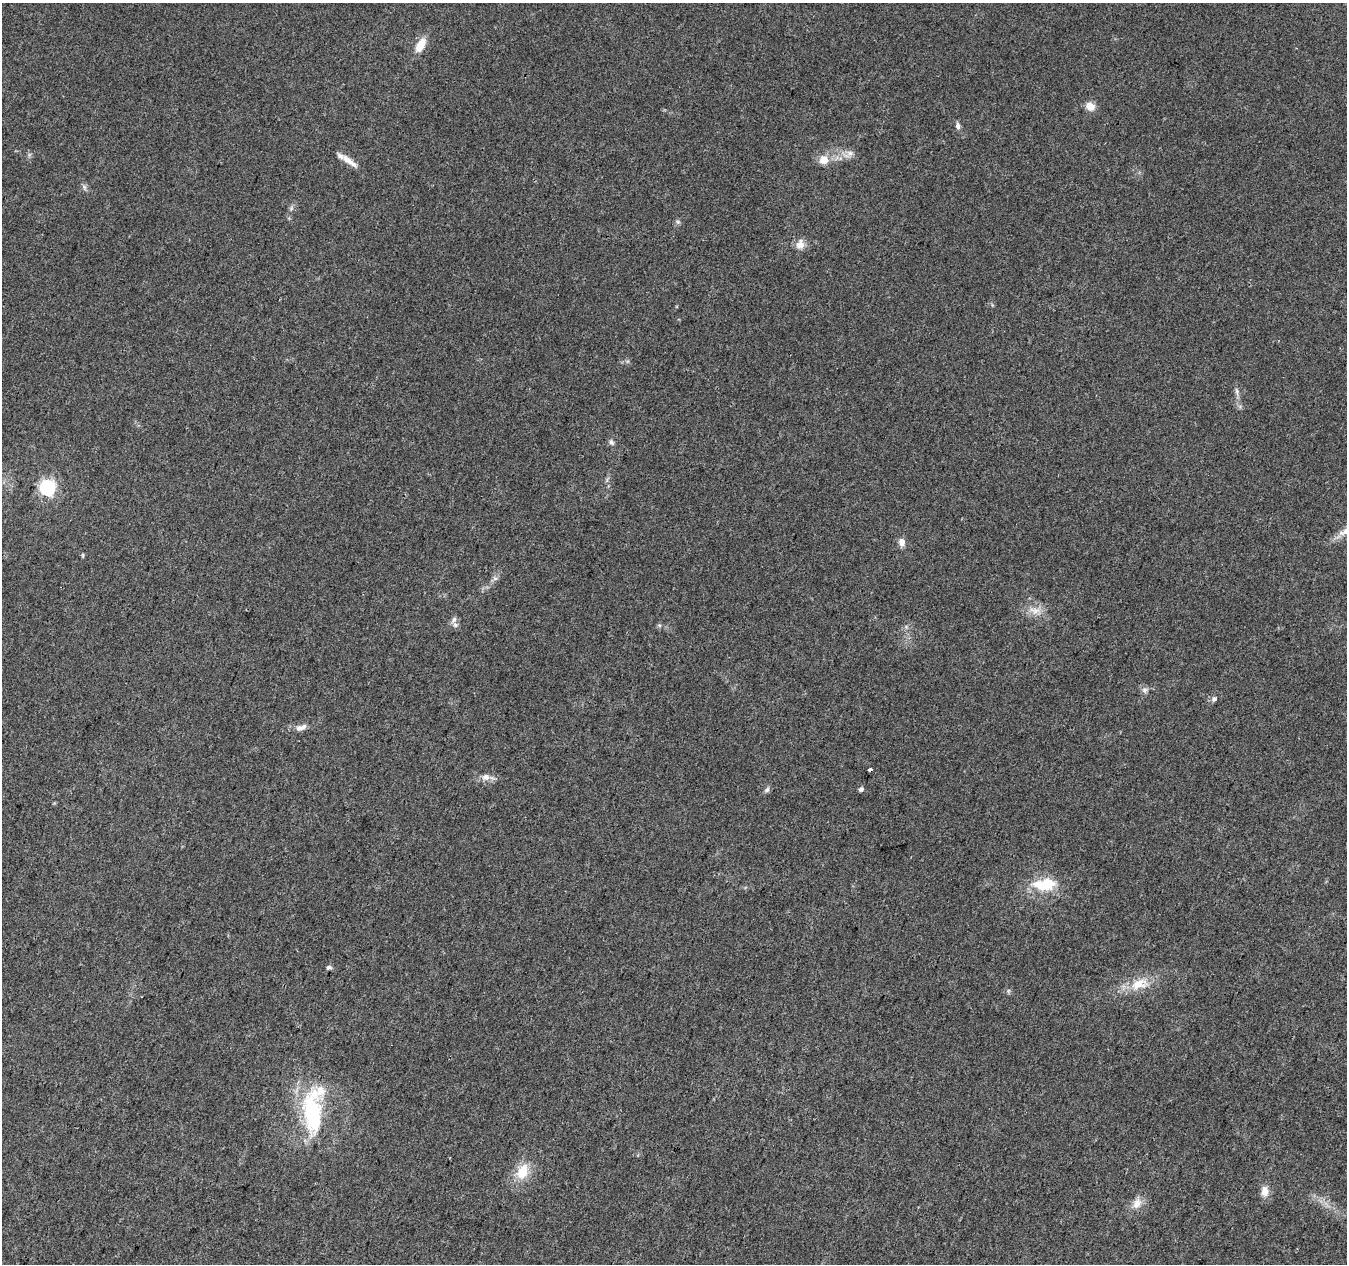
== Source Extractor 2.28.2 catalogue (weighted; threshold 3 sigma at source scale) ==
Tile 7 of 4 x 4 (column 3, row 2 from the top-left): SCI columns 2697-4041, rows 2803-4064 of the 5386 x 5539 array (HDU 1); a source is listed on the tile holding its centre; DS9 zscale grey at full resolution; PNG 1349 x 1266 px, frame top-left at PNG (2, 3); no overlay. Shown black and unused: <1% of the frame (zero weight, under 3 of 4 exposures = <1% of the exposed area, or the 3 px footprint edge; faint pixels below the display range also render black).
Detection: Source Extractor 2.28.2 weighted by HDU 2 'WHT'; one run over the whole footprint, this tile lists its part. Background 0.0487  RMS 0.0044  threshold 0.0198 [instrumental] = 3 sigma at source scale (4.5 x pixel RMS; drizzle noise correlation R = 1.50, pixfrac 1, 0.0396/0.0396 arcsec/px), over >= 5 px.
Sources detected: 36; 1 inside a brighter object's white glare — not listed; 2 inside a brighter listed object's ellipse — not listed separately; the other 33 listed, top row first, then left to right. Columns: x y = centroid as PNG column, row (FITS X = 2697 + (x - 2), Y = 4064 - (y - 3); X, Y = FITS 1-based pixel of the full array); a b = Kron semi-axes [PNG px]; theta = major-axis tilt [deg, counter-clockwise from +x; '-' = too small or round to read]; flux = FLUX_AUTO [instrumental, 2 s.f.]
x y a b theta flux
420 45 17 9 61 6.9
1090 106 11 9 -34 4.4
958 126 9 6 -87 1.4
850 153 10 8 -8 2.4
824 160 8 8 - 5.8
349 161 25 7 -37 4.6
84 187 10 4 -69 1.1
678 222 6 5 - 0.81
800 244 14 11 81 3.5
1237 391 11 5 -77 1.5
611 442 8 6 -51 1.3
48 488 6 6 - 130
1346 531 30 10 41 6.2
902 542 9 7 -85 2.9
83 555 6 3 -90 0.49
495 578 7 5 0 0.97
1035 610 19 10 -6 4.9
454 620 9 6 66 1.5
906 627 5 5 - 0.82
1145 690 8 7 - 1.5
1214 699 8 6 53 1.1
301 727 17 7 19 2.9
870 770 4 3 - 3.7
486 777 11 9 18 2.8
861 789 5 5 - 1.2
767 790 8 6 50 1.2
1045 884 32 17 6 16
329 967 6 5 - 0.98
1139 984 27 16 19 10
312 1112 54 23 89 42
522 1172 19 12 66 10
1265 1191 14 9 -89 3.8
1137 1203 16 11 57 4.4
Overlapping masked pixels (flux is a lower limit): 1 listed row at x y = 870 770
Isophote crosses this tile's border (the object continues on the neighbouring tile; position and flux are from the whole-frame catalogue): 1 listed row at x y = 1346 531